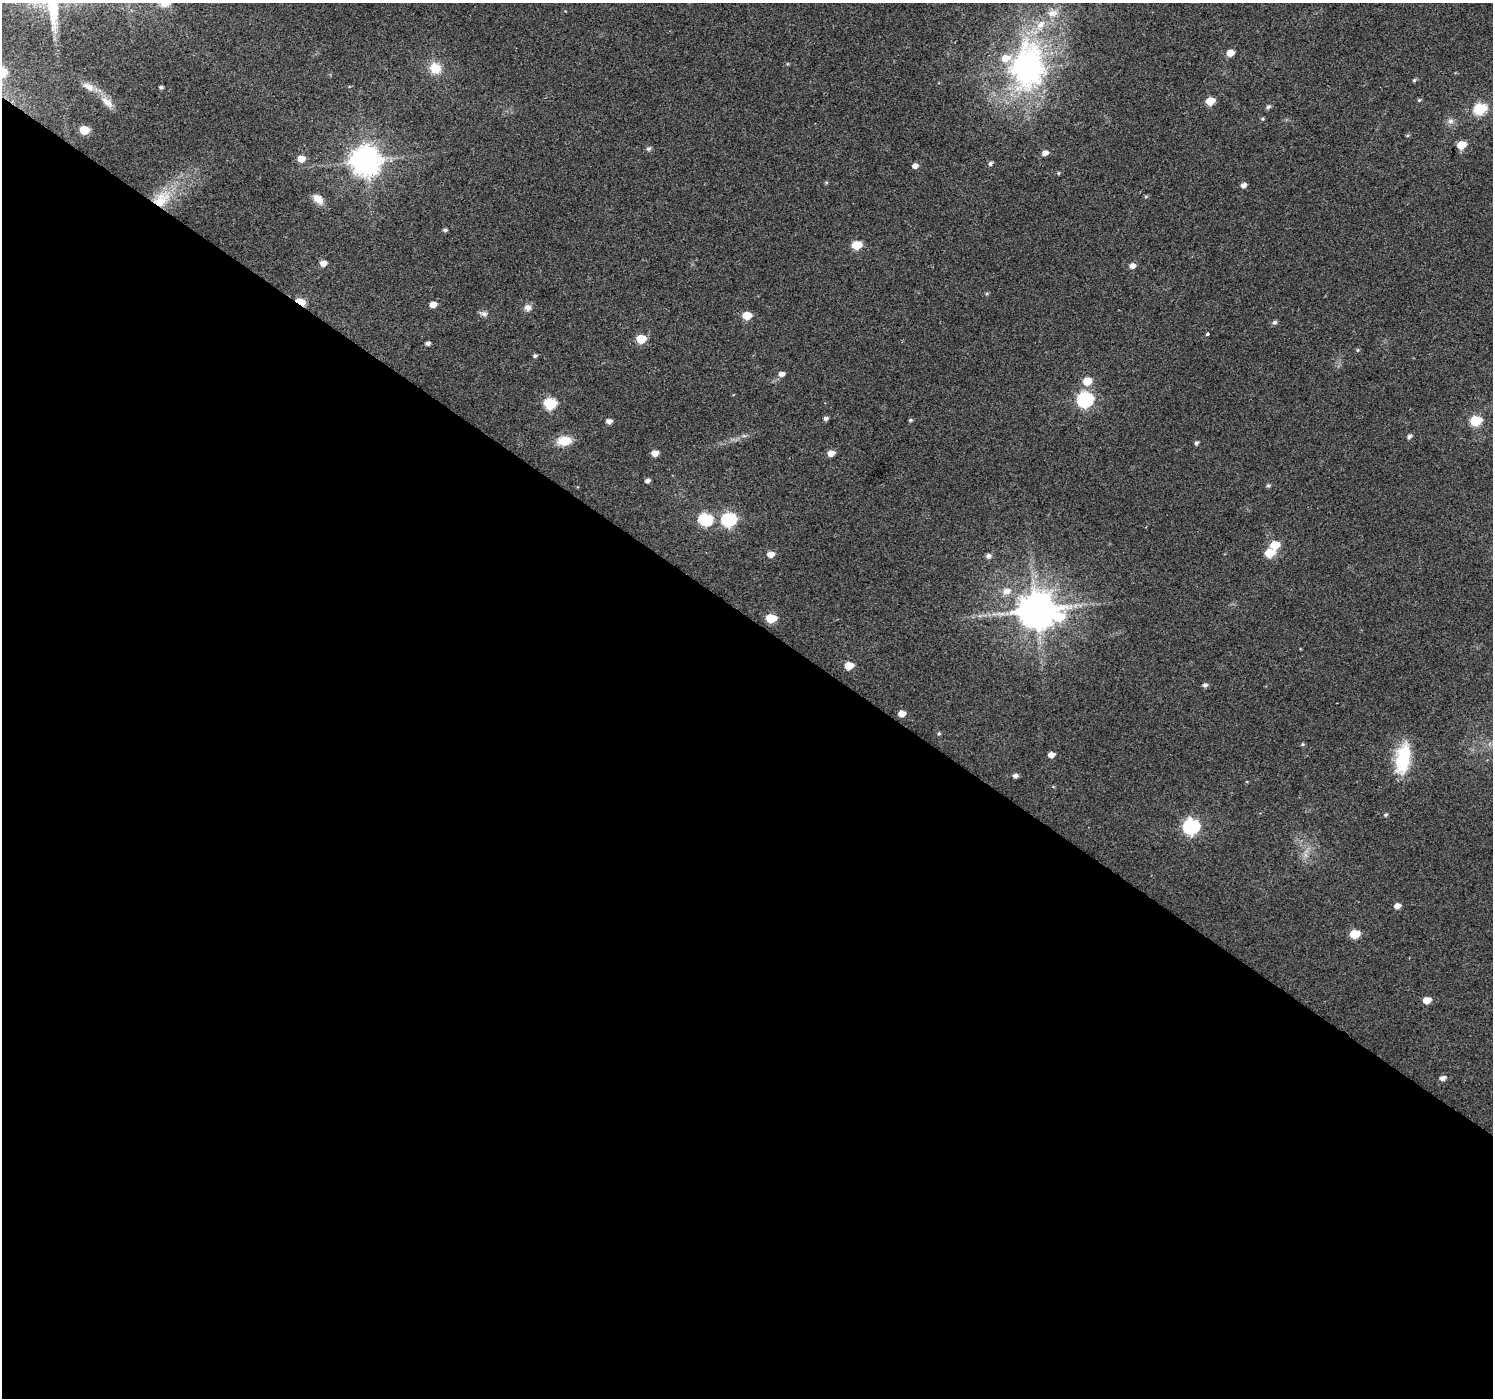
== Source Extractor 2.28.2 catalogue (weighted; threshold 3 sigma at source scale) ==
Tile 14 of 4 x 4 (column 2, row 4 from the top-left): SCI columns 1497-2987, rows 247-1642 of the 5970 x 6010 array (HDU 1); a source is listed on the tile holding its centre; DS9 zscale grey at full resolution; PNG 1495 x 1400 px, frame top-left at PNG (2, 3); no overlay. Shown black and unused: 56% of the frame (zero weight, under 2 of 3 exposures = <1% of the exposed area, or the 3 px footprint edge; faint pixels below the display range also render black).
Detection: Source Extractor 2.28.2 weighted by HDU 2 'WHT'; one run over the whole footprint, this tile lists its part. Background 0.0472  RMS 0.0081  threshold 0.0366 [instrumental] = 3 sigma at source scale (4.5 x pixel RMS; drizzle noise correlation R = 1.50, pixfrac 1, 0.0396/0.0396 arcsec/px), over >= 5 px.
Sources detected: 85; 1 inside a brighter object's white glare — not listed; the other 84 listed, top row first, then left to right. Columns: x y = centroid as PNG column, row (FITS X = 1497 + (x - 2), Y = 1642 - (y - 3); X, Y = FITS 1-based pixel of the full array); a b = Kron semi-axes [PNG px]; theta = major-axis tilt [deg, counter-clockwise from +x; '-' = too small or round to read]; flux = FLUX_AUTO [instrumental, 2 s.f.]
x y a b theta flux
1052 13 15 9 12 6.8
1040 25 15 9 51 8.1
1230 53 6 5 - 9.2
1005 58 9 7 12 11
435 68 15 13 -52 14
1027 69 14 11 82 710
1414 80 5 5 - 1.2
88 87 16 8 -30 6.4
161 87 4 3 - 1.6
1419 100 5 5 - 1.1
1210 101 6 5 - 19
107 102 19 9 -42 8.4
1268 107 6 5 - 1.9
1480 109 7 6 - 79
1262 119 5 4 - 0.94
1450 121 8 7 - 3.3
84 130 6 5 - 24
1461 145 6 5 - 22
648 149 6 5 - 2
1045 153 6 5 - 4.8
301 159 6 6 - 8.8
366 161 10 9 - 1200
990 163 6 5 - 1.9
915 166 6 5 - 3.8
1058 173 5 4 - 1
1243 185 6 5 - 3.6
161 199 29 18 45 31
318 199 15 9 -44 7.4
445 230 5 4 - 1.7
857 245 6 5 - 26
323 263 6 5 - 6.1
1132 266 6 5 - 4.8
987 293 6 3 18 0.94
300 302 7 4 -25 31
433 304 6 5 - 6.3
528 307 10 9 - 4.1
483 313 12 6 -13 2.8
747 315 6 5 - 21
1274 322 6 5 - 2
1207 334 3 3 - 1.3
641 339 6 5 - 29
428 343 5 4 - 2.5
1358 350 5 4 - 1
535 356 5 4 - 1.5
782 374 7 5 9 3.7
1087 381 7 6 - 15
1085 399 8 7 - 190
550 403 7 6 - 73
826 418 5 4 - 2.2
910 420 5 4 - 1.1
609 421 5 4 - 4.2
1475 421 7 6 - 48
744 436 7 4 -18 1.4
1409 436 6 5 - 2.1
564 441 16 10 6 15
1196 443 5 4 - 1.8
655 453 5 5 - 8
831 453 6 5 - 6.9
647 481 5 4 - 2.6
1268 485 5 5 - 1.4
705 519 7 6 - 88
729 519 8 6 17 130
1275 545 6 5 - 23
1270 553 7 5 13 25
771 554 6 5 - 6.4
988 556 6 6 - 2.7
1006 591 11 8 13 6.7
1037 610 10 10 - 2400
771 618 7 5 5 32
849 665 6 5 - 17
1205 685 6 5 - 2.2
902 714 6 5 - 7.7
939 734 5 4 - 1.1
1302 744 5 4 - 1.1
1051 755 6 5 - 5.5
1403 758 37 17 80 37
1015 776 6 4 6 2.7
1386 815 5 4 - 1.2
1191 826 8 7 - 210
1305 855 7 5 -89 2.6
1397 906 6 5 - 4.7
1355 934 7 5 9 28
1427 1000 6 5 - 9.7
1442 1078 7 5 12 3.4
Overlapping masked pixels (flux is a lower limit): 2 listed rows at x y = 161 199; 300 302